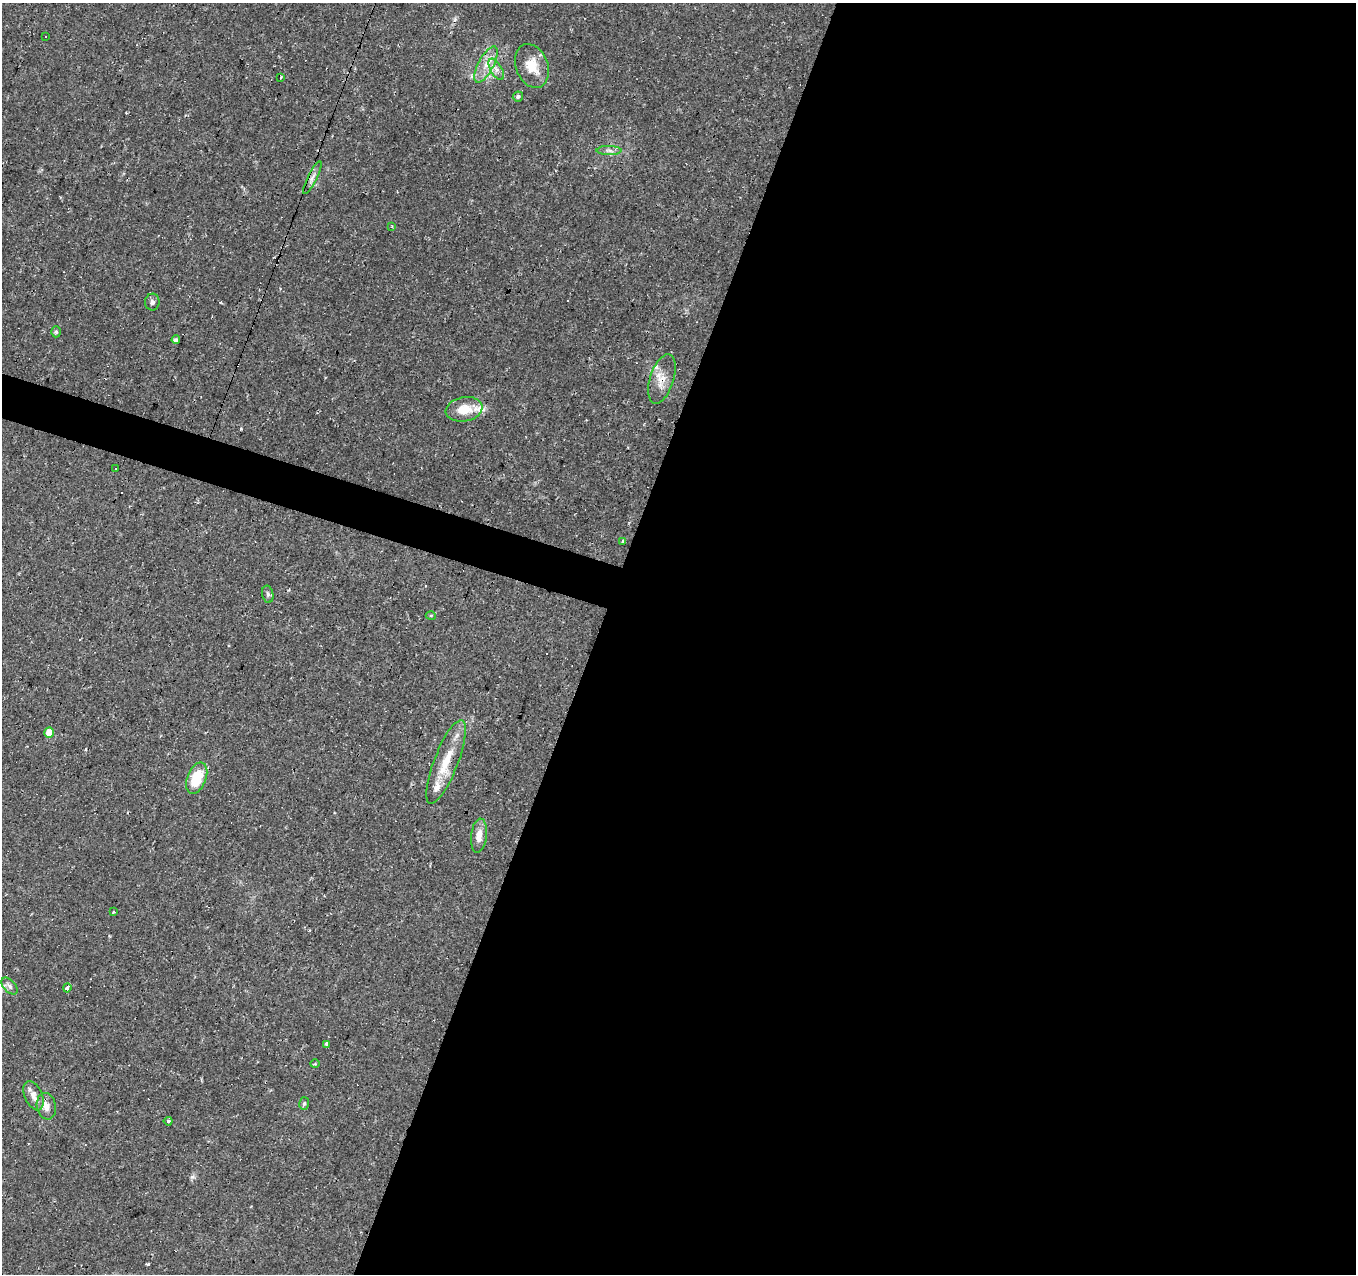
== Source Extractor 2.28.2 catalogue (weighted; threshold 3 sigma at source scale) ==
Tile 12 of 4 x 4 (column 4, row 3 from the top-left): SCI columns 4065-5418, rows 1483-2754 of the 5423 x 5573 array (HDU 1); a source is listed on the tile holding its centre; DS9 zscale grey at full resolution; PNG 1358 x 1276 px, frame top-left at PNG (2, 3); each listed source drawn as its Kron ellipse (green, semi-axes under 4 px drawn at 4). Shown black and unused: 58% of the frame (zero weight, under 2 of 3 exposures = <1% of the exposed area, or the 3 px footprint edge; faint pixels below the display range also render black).
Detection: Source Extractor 2.28.2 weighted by HDU 2 'WHT'; one run over the whole footprint, this tile lists its part. Background 0.0479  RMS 0.0037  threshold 0.0166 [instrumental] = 3 sigma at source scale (4.5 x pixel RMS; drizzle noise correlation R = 1.50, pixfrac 1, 0.0396/0.0396 arcsec/px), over >= 5 px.
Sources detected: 36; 2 cosmic-ray / hot-pixel residue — neither listed nor drawn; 3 inside a brighter listed object's ellipse — not listed separately; the other 31 listed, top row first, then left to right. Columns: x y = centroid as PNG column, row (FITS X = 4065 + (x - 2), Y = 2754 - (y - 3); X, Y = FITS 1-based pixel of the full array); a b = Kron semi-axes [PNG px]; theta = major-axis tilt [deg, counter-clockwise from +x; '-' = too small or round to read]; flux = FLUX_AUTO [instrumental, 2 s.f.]
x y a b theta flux
46 36 3 3 - 2.1
486 65 20 7 62 4.6
532 66 22 16 -69 7.5
496 69 12 5 -60 1.8
280 77 3 3 - 1
518 96 5 5 - 0.87
609 150 12 4 0 1.4
312 178 18 4 64 1.8
392 226 4 3 - 0.46
152 302 8 7 - 1.3
56 332 5 5 - 0.6
176 340 4 3 - 0.74
662 379 26 12 72 5.3
464 409 18 12 10 6.5
116 469 3 3 - 1.2
623 541 4 3 - 0.64
268 594 9 5 -80 0.96
431 615 5 3 - 0.37
49 733 5 5 - 5.3
446 762 45 12 69 12
197 778 16 9 68 12
479 836 17 8 84 3.6
114 912 3 3 - 0.65
9 986 10 6 -48 1.3
67 988 4 3 - 3.2
326 1044 3 3 - 0.96
315 1064 5 3 - 0.33
33 1096 15 8 -67 2.9
304 1104 6 5 - 0.64
46 1106 13 9 -79 2.9
168 1121 4 4 - 0.83
Overlapping masked pixels (flux is a lower limit): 2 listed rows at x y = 662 379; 446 762
Unlisted compact peaks at least as high as the median listed source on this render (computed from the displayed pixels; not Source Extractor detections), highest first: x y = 192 1177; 148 1264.